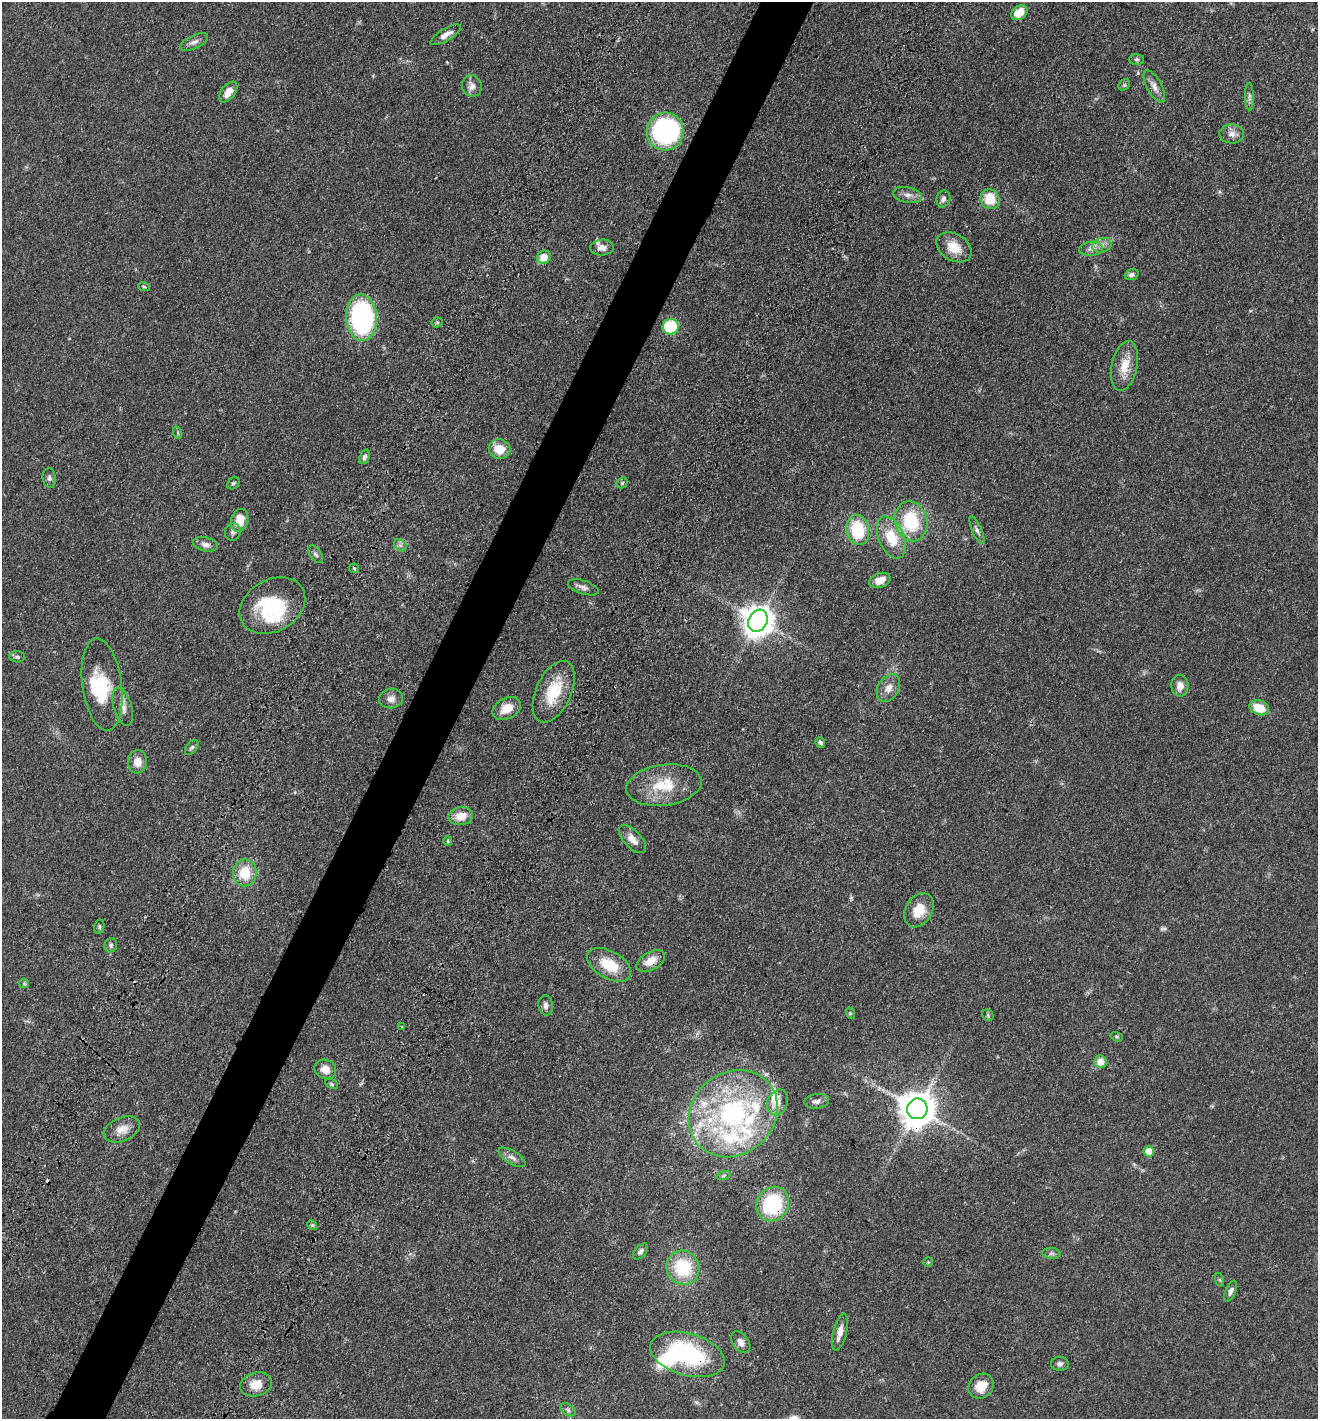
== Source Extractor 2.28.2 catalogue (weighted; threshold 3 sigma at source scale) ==
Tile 7 of 4 x 4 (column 3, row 2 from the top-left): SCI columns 2965-4280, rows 2973-4389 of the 6066 x 6001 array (HDU 1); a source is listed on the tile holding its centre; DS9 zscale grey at full resolution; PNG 1320 x 1421 px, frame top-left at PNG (2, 2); each listed source drawn as its Kron ellipse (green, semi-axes under 4 px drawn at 4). Shown black and unused: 4% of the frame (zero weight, under 3 of 4 exposures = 11% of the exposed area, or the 3 px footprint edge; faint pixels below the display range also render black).
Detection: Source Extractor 2.28.2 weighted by HDU 2 'WHT'; one run over the whole footprint, this tile lists its part. Background 0.0631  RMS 0.0045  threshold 0.0202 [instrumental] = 3 sigma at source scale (4.5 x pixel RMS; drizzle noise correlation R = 1.50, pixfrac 1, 0.05/0.05 arcsec/px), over >= 5 px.
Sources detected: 113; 1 too faint to see at this stretch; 2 inside a brighter object's white glare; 1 cosmic-ray / hot-pixel residue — neither listed nor drawn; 10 inside a brighter listed object's ellipse — not listed separately; the other 99 listed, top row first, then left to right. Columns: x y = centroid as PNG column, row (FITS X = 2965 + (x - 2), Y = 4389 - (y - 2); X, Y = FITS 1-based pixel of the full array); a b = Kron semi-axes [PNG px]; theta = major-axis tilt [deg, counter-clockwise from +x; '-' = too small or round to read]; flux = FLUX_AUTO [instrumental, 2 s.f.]
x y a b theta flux
1019 13 9 6 37 7.2
446 35 17 6 31 3
194 42 15 6 24 2.3
1137 59 7 5 -1 0.85
1124 85 6 5 - 0.68
472 86 11 9 -69 2.9
1154 86 18 7 -62 3
228 92 12 7 52 4.6
1249 97 14 4 -89 1.4
665 131 19 18 - 79
1232 134 12 9 -2 2.6
907 195 14 7 -10 2.6
943 199 8 7 - 1.6
990 199 10 9 - 11
1102 245 10 7 14 2.3
954 247 19 13 -32 7.7
602 248 12 8 5 3
1091 249 12 7 4 2.1
544 257 7 6 - 5.6
1132 275 7 5 19 1.2
144 287 6 3 -19 0.51
362 318 23 15 -87 78
437 322 5 5 - 0.64
671 327 8 7 - 21
1125 366 25 12 78 7.8
178 433 6 4 -71 0.64
500 449 11 9 -23 7.9
364 457 7 5 68 1.3
49 478 10 6 -84 1.4
233 483 7 5 44 0.82
622 483 6 5 - 0.61
240 520 12 8 72 7.2
911 521 20 16 -77 23
858 530 15 11 -79 19
977 530 15 4 -66 1.6
233 532 9 7 66 1.4
891 537 22 12 -67 12
205 544 13 7 -13 2.3
400 545 7 5 -44 1.2
316 554 10 5 -53 1.1
354 568 5 4 - 0.58
880 580 11 7 19 4.8
583 587 16 6 -18 2
272 606 35 26 30 29
758 621 11 9 61 690
17 657 8 5 -3 1
102 685 46 19 -82 20
1180 686 11 8 -89 3.3
888 688 15 10 58 3.8
554 692 33 17 66 16
391 699 12 10 11 2.8
123 707 19 9 -74 3.5
507 708 15 10 27 6.9
1259 708 10 7 -19 8.2
820 742 5 4 - 1.1
192 748 9 5 52 0.96
137 762 11 9 82 4
664 785 38 20 7 17
461 816 12 9 8 5.8
632 839 17 8 -46 4.2
448 841 5 4 - 0.51
245 873 13 12 - 11
919 910 18 13 58 8.4
99 927 7 5 77 0.75
111 945 7 6 - 1
651 961 15 9 29 5.2
609 965 24 13 -30 13
24 983 5 4 - 0.49
546 1005 10 7 -81 1.7
850 1013 6 3 -72 0.49
988 1015 6 5 - 0.65
401 1027 3 2 - 0.8
1117 1037 6 4 -17 0.59
1100 1062 6 6 - 4.3
325 1069 11 9 -25 4.6
332 1084 7 4 -28 0.64
817 1101 12 7 6 2
778 1102 13 10 68 3.6
917 1109 10 10 - 950
733 1114 47 41 41 82
122 1129 19 11 23 4.9
1149 1151 5 5 - 8.1
512 1157 15 6 -31 2.3
723 1176 7 3 19 0.59
773 1204 18 16 60 36
312 1225 5 4 - 0.58
641 1251 9 5 48 1.3
1051 1253 9 5 -4 1.2
928 1262 4 4 - 0.46
683 1268 17 16 - 21
1220 1280 7 4 -71 0.57
1231 1291 11 5 67 1.6
840 1332 19 7 76 3.7
741 1342 12 7 -54 2.3
687 1354 38 21 -16 55
1060 1364 9 7 2 1.4
256 1384 16 11 17 6.9
981 1386 13 11 43 6.8
568 1410 8 5 -31 1.1
Overlapping masked pixels (flux is a lower limit): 4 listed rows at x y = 651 961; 917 1109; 773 1204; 687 1354